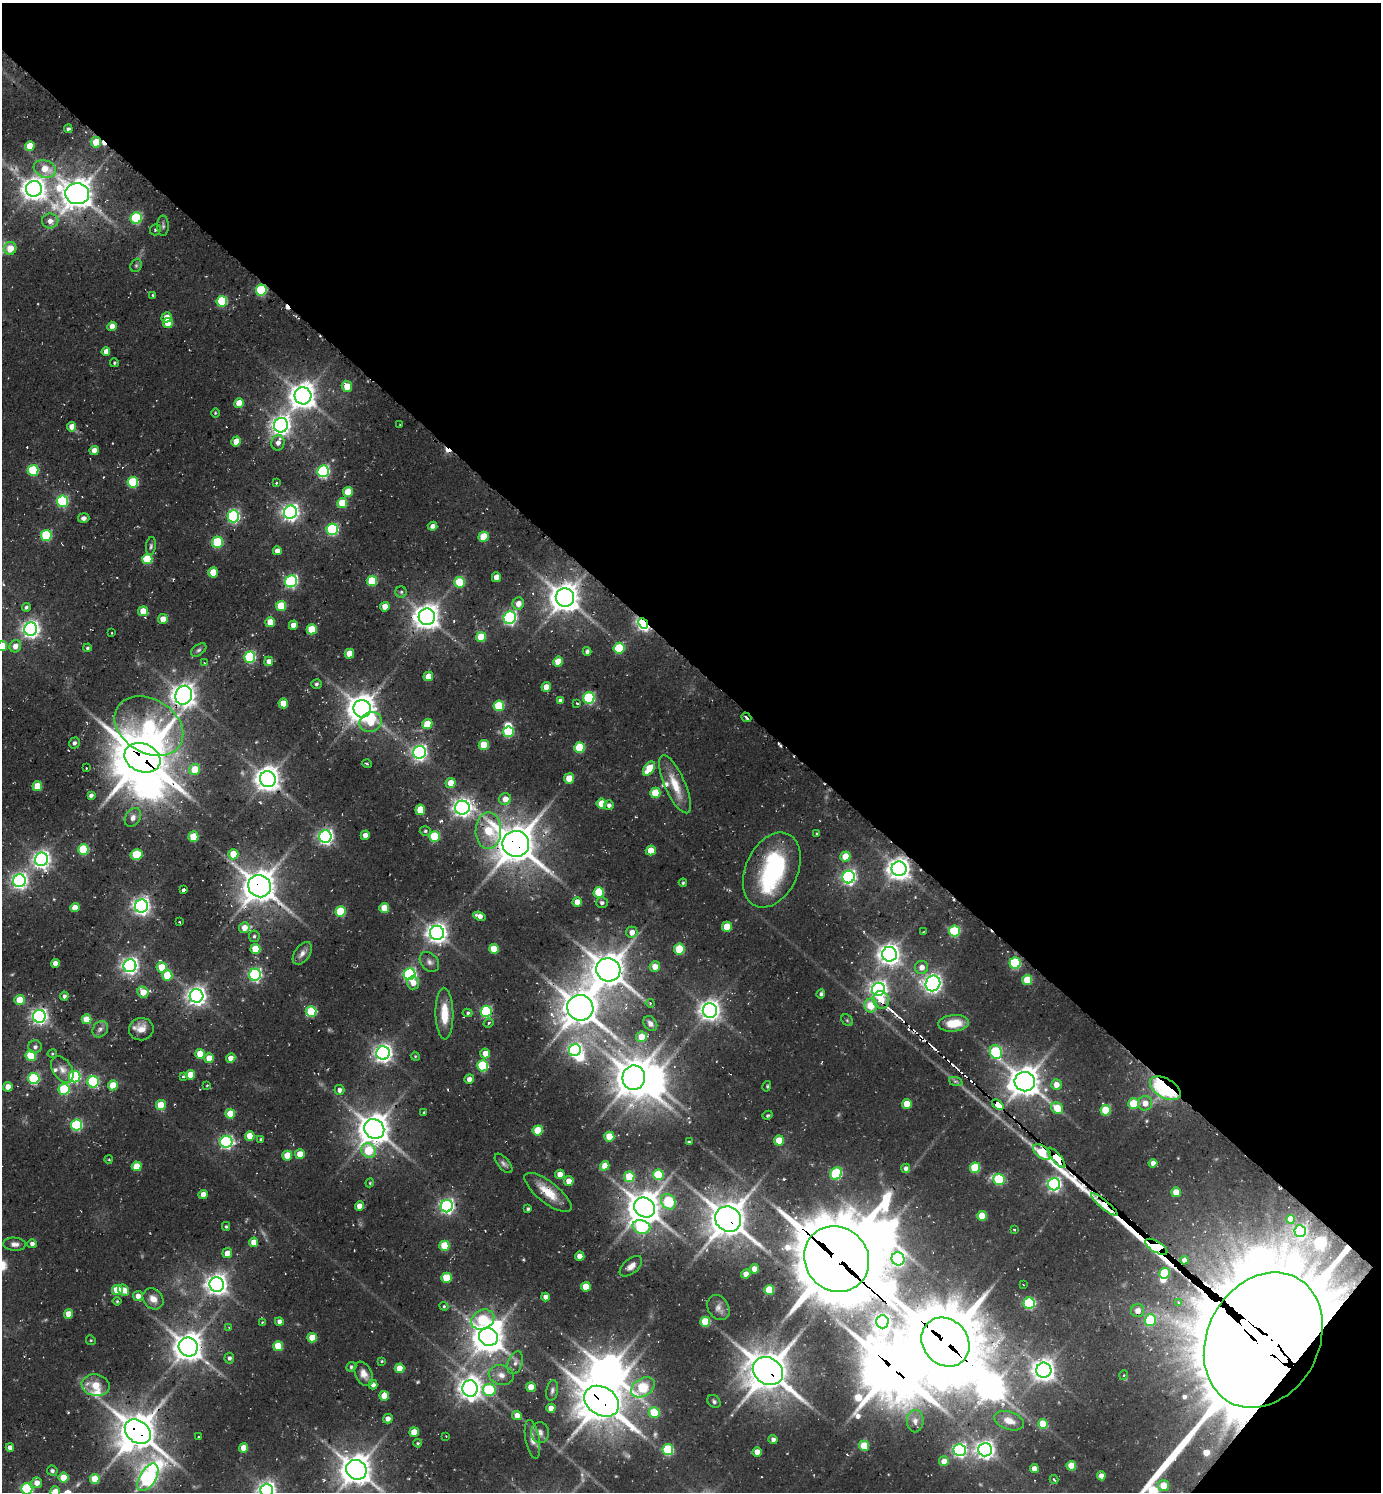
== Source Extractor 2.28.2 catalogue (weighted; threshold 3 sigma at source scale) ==
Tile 8 of 4 x 4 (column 4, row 2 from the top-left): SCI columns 4434-5812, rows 3011-4500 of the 5998 x 5989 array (HDU 1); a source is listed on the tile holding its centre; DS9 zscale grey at full resolution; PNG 1383 x 1494 px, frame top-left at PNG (2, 3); each listed source drawn as its Kron ellipse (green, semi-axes under 4 px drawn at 4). Shown black and unused: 45% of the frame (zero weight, under 2 of 3 exposures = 3% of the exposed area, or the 3 px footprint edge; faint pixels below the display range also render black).
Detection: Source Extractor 2.28.2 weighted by HDU 2 'WHT'; one run over the whole footprint, this tile lists its part. Background 0.102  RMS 0.0087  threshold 0.039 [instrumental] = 3 sigma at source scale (4.5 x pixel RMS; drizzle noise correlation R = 1.50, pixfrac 1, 0.05/0.05 arcsec/px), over >= 5 px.
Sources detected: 423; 6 too faint to see at this stretch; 16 inside a brighter object's white glare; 13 cosmic-ray / hot-pixel residue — neither listed nor drawn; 3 inside a brighter listed object's ellipse — not listed separately; the other 385 listed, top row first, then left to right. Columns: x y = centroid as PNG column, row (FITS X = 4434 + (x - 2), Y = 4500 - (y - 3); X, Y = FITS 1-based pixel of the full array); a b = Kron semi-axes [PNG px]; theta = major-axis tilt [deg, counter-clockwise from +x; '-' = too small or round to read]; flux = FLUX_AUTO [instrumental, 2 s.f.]
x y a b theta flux
68 129 4 3 - 1.9
96 142 5 5 - 21
30 146 5 4 - 17
45 169 11 8 -21 14
34 189 8 8 - 830
77 194 12 10 -6 1400
136 218 6 5 - 85
50 221 8 7 - 5.3
163 226 10 5 -90 2.4
155 230 6 5 - 1.5
10 248 6 6 - 14
136 265 7 5 69 1.6
261 290 5 5 - 70
152 295 3 2 - 0.73
222 301 5 5 - 61
166 317 5 5 - 8.2
168 323 5 5 - 19
112 326 5 4 - 8.8
106 351 4 4 - 5.9
114 363 4 3 - 1.1
347 386 6 5 - 19
303 396 8 8 - 1100
239 403 5 4 - 16
215 413 4 3 - 0.79
400 424 3 2 - 0.64
281 425 7 7 - 490
72 427 5 4 - 7.6
236 441 5 4 - 14
278 443 8 6 81 5.6
94 450 4 4 - 7.2
33 470 5 5 - 56
323 471 6 5 - 130
133 482 5 5 - 60
276 483 3 3 - 1.4
348 492 5 5 - 21
62 501 6 5 - 96
342 503 5 5 - 28
290 512 7 6 - 380
233 516 6 6 - 140
84 518 6 5 - 2.9
432 526 5 4 - 4.3
332 529 6 5 - 96
46 535 5 5 - 61
483 537 5 5 - 27
218 542 6 5 - 48
151 546 9 5 82 1.9
277 551 4 4 - 6
147 559 5 5 - 38
213 572 5 4 - 19
496 577 5 4 - 8.4
291 581 6 5 - 150
372 581 5 5 - 43
459 582 5 5 - 39
401 592 5 5 - 1.7
565 598 9 9 - 1300
518 604 6 5 - 7.6
281 606 5 5 - 31
26 607 4 4 - 1.8
385 607 5 4 - 10
143 611 5 4 - 14
427 617 8 8 - 950
510 618 6 6 - 190
163 619 5 4 - 9.3
270 622 5 5 - 16
643 624 6 4 -48 250
293 625 4 4 - 7.6
31 629 6 6 - 370
312 629 5 5 - 27
112 633 3 2 - 0.66
481 637 5 5 - 23
2 646 5 5 - 15
15 646 6 5 - 6.6
87 648 4 4 - 1.5
619 648 5 5 - 44
199 650 9 5 36 2.1
587 651 4 3 - 2.5
349 654 5 4 - 14
250 657 5 5 - 87
269 661 4 4 - 5.7
558 662 5 4 - 18
204 663 4 2 - 0.87
428 676 5 4 - 12
316 684 5 4 - 1.5
546 687 5 4 - 9.1
184 695 10 8 72 850
589 698 6 5 - 98
560 701 4 4 - 3.4
283 703 5 5 - 16
577 703 4 3 - 1.1
499 706 5 5 - 50
362 709 9 8 - 1200
746 717 5 2 - 1.6
371 722 11 9 25 21
427 724 5 5 - 16
149 726 37 26 -31 140
508 732 5 5 - 51
74 743 6 5 - 2.8
484 745 5 5 - 27
579 747 5 5 - 44
419 752 6 6 - 290
142 758 18 14 -22 3300
367 764 5 3 - 0.95
86 768 3 2 - 0.64
195 769 6 5 - 22
649 769 8 5 52 23
569 778 5 5 - 14
268 779 8 8 - 920
450 783 5 5 - 11
675 784 31 10 -66 20
37 786 5 5 - 21
655 793 5 5 - 31
91 795 4 4 - 2.6
505 799 6 6 - 9.2
602 803 5 5 - 18
609 805 5 5 - 3
462 808 7 7 - 450
420 810 5 5 - 23
133 817 10 7 58 4.5
425 831 5 5 - 1.5
488 831 18 12 89 39
817 834 4 3 - 1.1
365 835 5 4 - 4.9
434 836 5 5 - 44
193 837 5 5 - 26
325 837 6 6 - 270
516 844 13 13 - 2200
83 849 5 5 - 53
651 851 5 5 - 16
136 854 6 5 - 37
233 854 5 5 - 19
845 856 5 5 - 19
41 859 7 6 - 380
899 869 7 7 - 770
772 870 39 26 65 100
849 877 6 6 - 260
19 881 6 6 - 310
683 883 4 3 - 1.2
259 886 11 11 - 1600
183 890 3 3 - 13
599 892 5 5 - 44
577 902 5 4 - 11
602 903 6 5 - 2.2
141 906 6 6 - 380
75 908 5 4 - 13
384 908 5 5 - 20
340 911 5 5 - 46
479 916 6 4 -22 4.9
179 922 3 2 - 1.2
727 927 5 5 - 21
244 928 5 5 - 10
955 931 5 5 - 65
632 932 6 5 - 6.7
923 932 4 2 - 0.65
437 933 7 7 - 570
254 936 5 5 - 1.8
255 949 5 5 - 26
494 949 5 5 - 25
679 949 5 5 - 37
302 953 13 7 57 4.9
889 954 7 7 - 660
429 962 11 8 -47 4
55 963 4 4 - 6.2
1015 963 5 5 - 80
130 966 6 6 - 360
162 967 5 5 - 23
655 967 5 5 - 9.8
922 967 6 6 - 6.2
608 970 12 11 - 1800
410 974 6 5 - 170
255 975 6 6 - 180
167 976 5 5 - 32
1027 980 5 5 - 22
413 983 6 6 - 7.7
933 983 8 7 - 420
878 989 7 6 - 380
143 992 6 5 - 12
821 994 5 4 - 1.9
64 996 4 4 - 2.5
197 996 7 7 - 490
19 1000 5 5 - 16
881 1000 9 8 - 12
650 1003 4 4 - 1.2
871 1005 7 6 - 22
580 1008 13 12 - 1900
710 1010 7 7 - 620
311 1011 5 5 - 49
486 1011 5 5 - 110
468 1013 5 4 - 1.5
444 1014 26 9 -89 20
39 1016 6 6 - 300
87 1019 5 5 - 18
847 1020 6 5 - 1.5
488 1023 5 4 - 1.5
953 1023 15 8 5 20
650 1024 8 6 -54 3.7
100 1029 9 7 52 3.7
141 1029 12 11 - 9.2
641 1037 5 5 - 14
35 1047 6 6 - 2.8
575 1050 6 5 - 190
996 1052 7 6 - 87
383 1053 7 6 - 440
485 1053 5 5 - 10
52 1054 5 4 - 1.1
200 1054 5 5 - 21
31 1056 5 5 - 43
415 1056 4 3 - 0.93
209 1058 5 5 - 13
231 1058 5 4 - 7.8
483 1066 5 5 - 67
62 1069 14 9 -56 7.5
190 1075 5 4 - 14
75 1077 6 5 - 100
183 1077 3 3 - 1.6
34 1078 6 5 - 90
634 1078 12 11 - 1800
469 1079 5 4 - 5.9
93 1082 5 5 - 90
956 1082 7 4 -19 1.8
1025 1082 10 9 - 1500
113 1085 5 5 - 18
207 1085 3 2 - 0.71
1056 1085 5 5 - 8.2
767 1086 5 3 - 1.2
8 1087 5 4 - 7.2
1165 1088 17 9 -30 170
64 1089 5 5 - 68
339 1090 5 5 - 3.3
1145 1103 7 7 - 8.8
907 1104 5 5 - 21
1133 1104 5 5 - 29
161 1105 5 5 - 26
998 1105 6 3 -40 540
1057 1108 6 5 - 20
1106 1110 5 5 - 35
424 1112 4 3 - 0.77
230 1114 5 5 - 20
767 1115 5 3 - 1.2
77 1125 5 5 - 92
374 1129 10 9 - 1400
538 1130 5 5 - 30
250 1136 5 4 - 15
609 1137 5 5 - 22
260 1139 4 3 - 0.98
779 1140 5 5 - 21
226 1142 6 6 - 170
689 1142 3 2 - 0.92
368 1151 7 6 - 36
1042 1152 10 6 -37 31
300 1154 5 5 - 14
287 1156 5 5 - 21
1056 1158 13 4 -51 1700
109 1159 4 3 - 0.7
503 1163 12 5 -49 2.8
1153 1163 4 4 - 4.2
137 1166 5 4 - 18
605 1166 5 4 - 11
906 1168 4 4 - 3.4
975 1168 5 5 - 45
836 1173 6 5 - 79
560 1174 5 4 - 7.5
658 1175 5 5 - 46
629 1177 5 5 - 31
999 1179 6 5 - 68
569 1181 5 5 - 8.9
370 1183 4 4 - 0.88
1054 1184 6 6 - 230
548 1192 29 10 -38 19
1176 1192 5 5 - 12
203 1194 5 4 - 7.9
668 1202 8 6 -54 70
1104 1204 17 3 -40 86
359 1206 5 4 - 8.1
447 1206 6 6 - 240
644 1208 11 9 -39 1600
528 1209 3 3 - 1.3
982 1216 5 5 - 23
728 1219 13 12 - 1900
1290 1219 4 4 - 6.9
226 1226 4 4 - 1.1
641 1227 9 6 -14 110
1014 1230 3 2 - 1.1
1300 1231 6 5 - 95
254 1242 5 4 - 11
15 1244 11 6 -4 3.7
32 1244 4 4 - 3.4
444 1246 5 5 - 31
1156 1247 12 5 -31 2200
227 1253 5 5 - 8.1
580 1256 5 4 - 9.9
837 1259 34 31 -49 8100
898 1259 7 6 - 120
1184 1260 4 4 - 3.9
631 1266 13 7 40 5.7
754 1269 5 4 - 7
1164 1273 5 5 - 37
746 1274 4 4 - 8
446 1278 5 5 - 32
217 1284 7 7 - 660
1023 1285 3 2 - 0.75
586 1287 5 5 - 18
117 1290 5 5 - 26
124 1290 6 5 - 12
769 1290 5 5 - 32
138 1296 5 5 - 6
545 1297 4 4 - 6.3
153 1299 11 9 -45 7.9
117 1301 4 4 - 1.2
1029 1303 5 5 - 87
1179 1303 3 3 - 1.3
444 1306 4 4 - 0.99
718 1308 13 10 -58 5
1138 1311 6 6 - 7.1
69 1314 5 4 - 14
483 1320 12 9 26 66
1150 1320 6 5 - 43
279 1321 4 4 - 3.9
262 1322 4 3 - 0.75
705 1322 5 5 - 32
882 1322 6 6 - 340
229 1328 3 3 - 0.89
488 1337 9 9 - 1400
312 1338 5 4 - 23
91 1340 5 4 - 0.98
1263 1340 71 55 62 64000
945 1342 26 22 -49 5400
278 1346 5 5 - 25
188 1347 9 9 - 1200
229 1358 5 4 - 2.3
382 1361 4 3 - 0.87
515 1363 12 7 70 4.5
351 1367 5 4 - 1.7
400 1368 5 5 - 18
1044 1370 7 7 - 690
768 1371 16 13 -33 2600
364 1374 13 8 -64 6.5
501 1375 13 9 -14 7.4
1124 1375 5 3 - 0.91
96 1385 14 10 -10 17
373 1385 5 4 - 4.2
531 1387 5 5 - 15
643 1387 13 8 31 62
470 1388 8 7 - 740
489 1390 6 6 - 71
552 1390 10 6 79 2.6
384 1396 5 5 - 13
602 1401 18 14 -32 2500
714 1401 7 5 -47 2
551 1408 4 4 - 10
654 1413 5 5 - 32
517 1415 5 4 - 6.6
388 1419 5 5 - 4.7
915 1421 11 8 89 4.9
1009 1421 15 9 -19 9.1
1043 1424 5 5 - 25
138 1432 14 10 -40 2000
414 1432 5 4 - 16
540 1433 10 9 - 4
446 1436 3 2 - 0.66
198 1437 2 2 - 0.64
532 1439 20 7 -79 6.2
773 1439 4 4 - 3.2
418 1443 4 3 - 0.94
864 1446 5 5 - 24
10 1448 4 4 - 4.7
244 1448 4 4 - 14
668 1450 5 5 - 64
960 1450 6 6 - 220
985 1450 7 6 - 470
757 1452 4 4 - 11
944 1461 5 5 - 8.9
1071 1466 5 5 - 21
1034 1469 4 4 - 7.3
356 1470 10 9 - 1400
52 1471 5 5 - 2
1101 1476 4 4 - 5.6
148 1477 15 8 58 280
63 1478 5 5 - 23
95 1479 5 5 - 22
1054 1480 4 3 - 1.3
37 1483 5 5 - 7.2
1163 1485 5 5 - 18
27 1489 5 5 - 95
267 1490 6 6 - 390
55 1492 5 5 - 11
Overlapping masked pixels (flux is a lower limit): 24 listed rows (the first 20) at x y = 96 142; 261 290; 643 624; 184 695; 142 758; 268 779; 516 844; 136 854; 899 869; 259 886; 580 1008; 1165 1088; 998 1105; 1042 1152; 1056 1158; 1104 1204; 728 1219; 1156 1247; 837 1259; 1263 1340
Isophote crosses this tile's border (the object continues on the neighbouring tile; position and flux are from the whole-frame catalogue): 6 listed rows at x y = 10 248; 2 646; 1263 1340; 27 1489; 267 1490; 55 1492